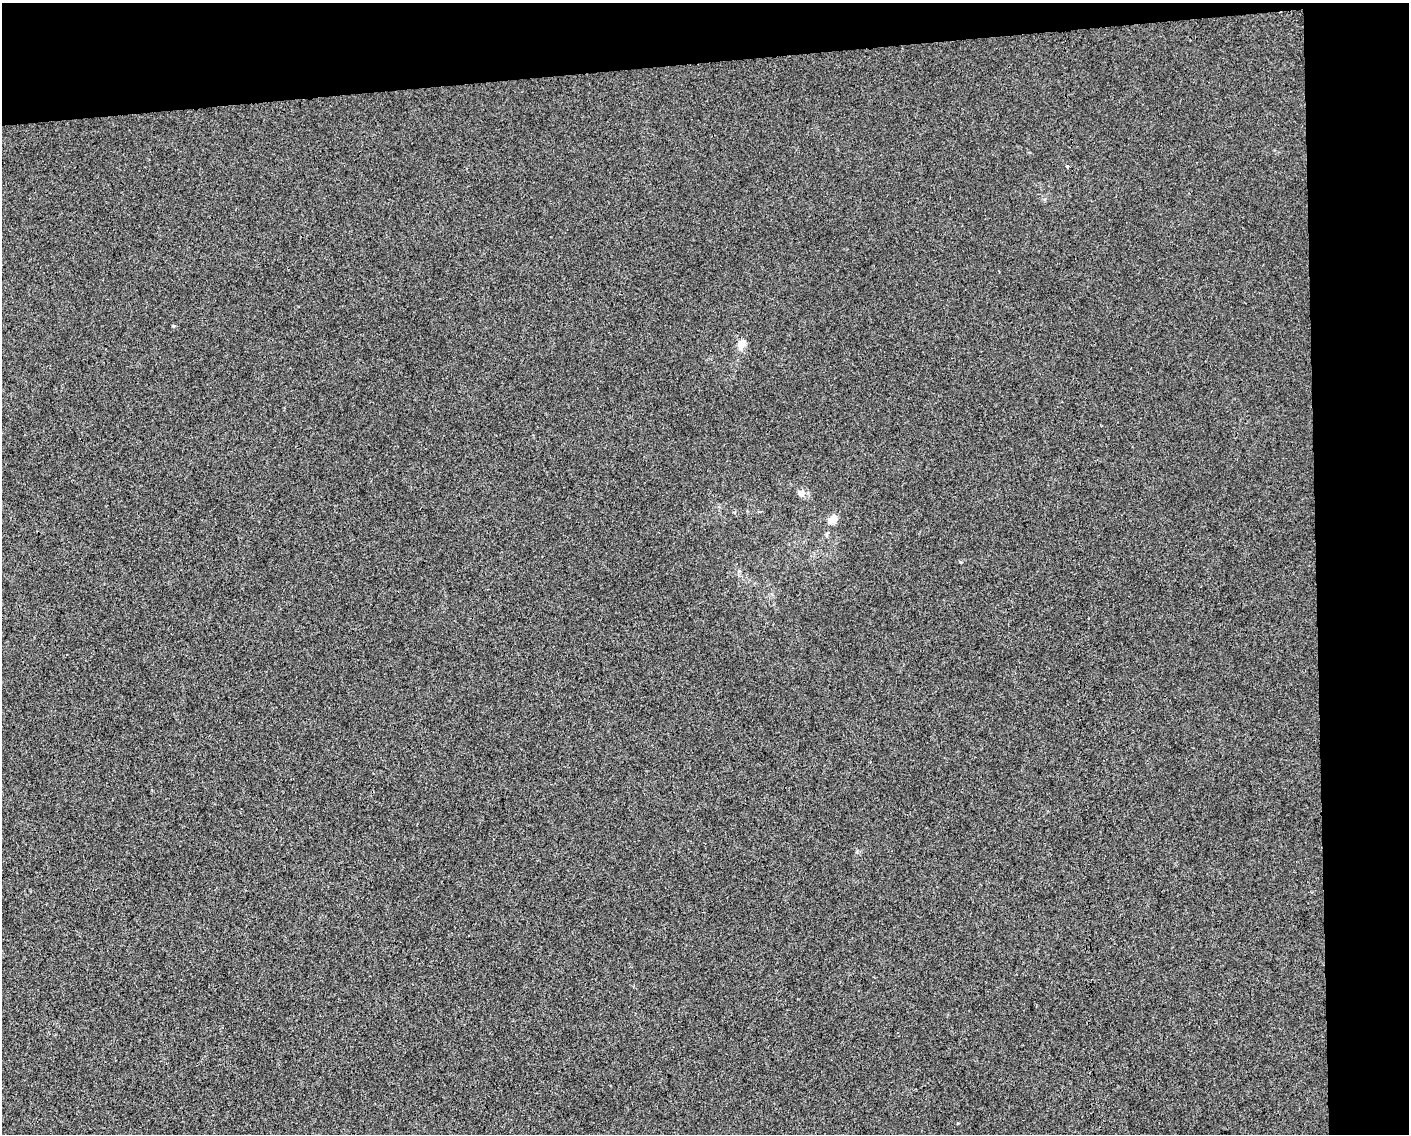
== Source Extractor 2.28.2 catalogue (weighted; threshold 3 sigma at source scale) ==
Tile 3 of 3 x 4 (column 3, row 1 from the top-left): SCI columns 2822-4228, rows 3395-4526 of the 4275 x 4526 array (HDU 1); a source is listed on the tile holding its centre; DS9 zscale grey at full resolution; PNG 1411 x 1136 px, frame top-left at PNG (2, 3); no overlay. Shown black and unused: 12% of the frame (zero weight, under 3 of 4 exposures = <1% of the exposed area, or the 3 px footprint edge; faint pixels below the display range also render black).
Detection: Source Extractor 2.28.2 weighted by HDU 2 'WHT'; one run over the whole footprint, this tile lists its part. Background 1.56e-04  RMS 0.0036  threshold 0.0161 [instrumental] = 3 sigma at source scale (4.5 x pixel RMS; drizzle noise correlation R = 1.50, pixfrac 1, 0.0396/0.0396 arcsec/px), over >= 5 px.
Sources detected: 5; all 5 listed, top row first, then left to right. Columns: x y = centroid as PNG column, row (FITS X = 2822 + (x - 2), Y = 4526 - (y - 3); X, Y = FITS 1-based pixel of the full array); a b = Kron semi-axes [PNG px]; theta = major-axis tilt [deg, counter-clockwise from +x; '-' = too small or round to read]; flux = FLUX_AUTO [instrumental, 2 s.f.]
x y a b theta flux
1067 166 3 3 - 1.7
173 326 5 3 - 0.34
741 344 11 9 72 2.6
801 493 9 8 - 1.9
833 519 13 9 24 2.6